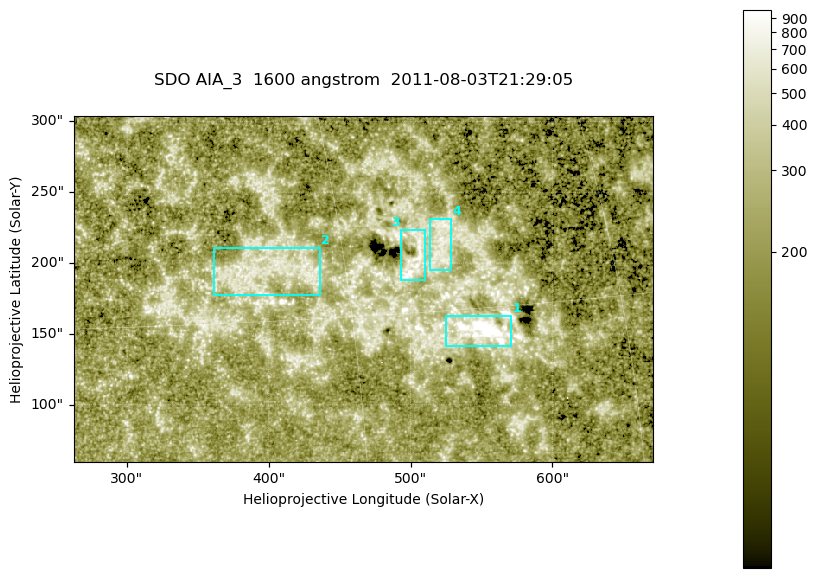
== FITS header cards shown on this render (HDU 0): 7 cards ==
TELESCOP= 'SDO     '           /
INSTRUME= 'AIA_3   '           /
WAVELNTH=                 1600 /
WAVEUNIT= 'angstrom'           /
DATE-OBS= '2011-08-03T21:29:05.121' /
CTYPE1  = 'HPLN-TAN'           /
CTYPE2  = 'HPLT-TAN'           /

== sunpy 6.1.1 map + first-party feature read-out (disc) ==
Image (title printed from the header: SDO AIA_3  1600 angstrom  2011-08-03T21:29:05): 670 x 401 px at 0.609 arcsec/px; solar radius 946 arcsec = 1552 px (partial field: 3.5% of the solar disc is inside the frame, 100% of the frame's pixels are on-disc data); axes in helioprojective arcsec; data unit not stated in the header (colour bar unlabelled)
Pointing: header CRPIX1/2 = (2047.81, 2050.03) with CRVAL1/2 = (0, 0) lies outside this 670 x 401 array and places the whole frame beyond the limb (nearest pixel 1.38 R_sun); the SolarSoft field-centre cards XCEN/YCEN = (466.6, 181.7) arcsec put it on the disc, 1998 arcsec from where CRPIX/CRVAL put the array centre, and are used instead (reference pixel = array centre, CRVAL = XCEN/YCEN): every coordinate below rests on XCEN/YCEN
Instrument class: DISC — disc imager (sunpy class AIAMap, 1600 A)
Bright regions (active regions / flare kernels): reference = the on-disc median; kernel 5 px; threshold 5 sigma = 337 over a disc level ~215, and >= 1.15x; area >= 268 px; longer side >= 5 px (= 3 arcsec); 4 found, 4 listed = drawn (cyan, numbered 1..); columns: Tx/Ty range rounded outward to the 2 arcsec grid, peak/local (2 s.f.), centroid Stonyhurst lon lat
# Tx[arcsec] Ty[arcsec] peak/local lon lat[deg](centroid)
1 524..572 140..164 12 +37 +14
2 360..436 176..212 3.3 +26 +17
3 492..510 188..224 7.3 +34 +17
4 512..530 194..232 3.6 +35 +18